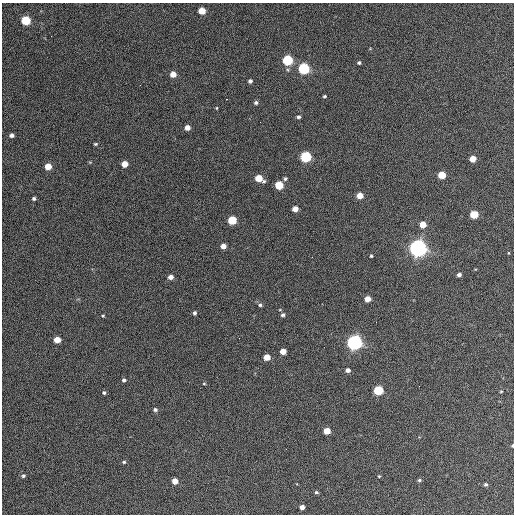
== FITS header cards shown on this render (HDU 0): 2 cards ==
NAXIS1  =                  512 / Axis length
NAXIS2  =                  512 / Axis length

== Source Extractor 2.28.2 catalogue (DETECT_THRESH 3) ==
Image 512 x 512 px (HDU 0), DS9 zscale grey, 1 PNG px = 1 image px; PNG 516 x 516 px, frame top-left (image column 1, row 512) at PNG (2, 3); no overlay
Background 423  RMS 22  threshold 65.8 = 3 sigma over >= 5 px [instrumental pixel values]
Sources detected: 64; all 64 listed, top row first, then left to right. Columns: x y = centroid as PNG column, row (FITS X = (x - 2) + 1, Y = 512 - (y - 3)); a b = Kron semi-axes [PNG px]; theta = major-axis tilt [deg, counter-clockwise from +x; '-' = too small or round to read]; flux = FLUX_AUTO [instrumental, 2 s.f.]
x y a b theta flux
202 11 5 5 - 3.1e+04
26 20 5 5 - 8.5e+04
51 36 2 2 - 1.3e+03
287 60 5 5 - 1.5e+05
359 63 4 4 - 2.5e+03
304 69 5 5 - 2.0e+05
288 70 5 3 - 1.8e+03
173 74 5 5 - 1.6e+04
250 81 4 4 - 4.0e+03
324 96 3 3 - 1.9e+03
227 99 2 2 - 1.2e+03
256 103 5 5 - 3.2e+03
217 108 4 3 - 1.2e+03
299 117 4 4 - 3.0e+03
187 128 5 4 - 1.1e+04
12 135 4 4 - 5.0e+03
95 144 4 3 - 1.9e+03
306 157 5 5 - 1.8e+05
472 159 5 5 - 2.0e+04
124 164 5 5 - 2.1e+04
48 166 5 4 - 2.5e+04
441 175 5 5 - 4.0e+04
259 178 6 5 - 3.5e+04
285 179 5 4 - 2.8e+03
279 185 5 5 - 5.9e+04
360 196 5 4 - 2.0e+04
34 198 4 4 - 2.8e+03
295 209 5 4 - 1.5e+04
474 214 5 5 - 4.8e+04
232 220 5 5 - 6.8e+04
423 225 5 5 - 2.5e+04
223 246 4 4 - 1.2e+04
418 248 6 6 - 1.1e+06
509 253 4 3 - 1.1e+03
371 256 3 3 - 2.0e+03
312 257 2 2 - 8.0e+02
459 275 4 4 - 4.8e+03
171 277 5 4 - 8.5e+03
367 299 5 4 - 1.7e+04
260 305 5 4 - 2.9e+03
195 313 5 4 - 3.4e+03
283 315 4 4 - 3.4e+03
103 316 3 3 - 1.5e+03
57 340 5 4 - 2.4e+04
354 342 6 6 - 7.1e+05
283 351 5 4 - 1.8e+04
267 357 5 4 - 2.3e+04
348 370 5 4 - 5.9e+03
124 380 4 4 - 3.0e+03
204 384 4 3 - 1.3e+03
378 390 5 5 - 1.1e+05
501 391 4 3 - 1.3e+03
104 393 4 4 - 2.6e+03
155 410 5 4 - 3.3e+03
327 431 5 4 - 2.7e+04
512 446 4 3 - 1.7e+03
124 462 5 4 - 2.1e+03
23 476 6 5 - 2.8e+03
379 476 4 4 - 1.3e+03
419 480 5 4 - 2.4e+03
175 481 5 4 - 1.6e+04
486 484 4 4 - 2.5e+03
316 492 5 4 - 2.2e+03
302 507 4 4 - 8.1e+03
At the frame edge (FLAGS 8, measured only in part): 1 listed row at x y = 512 446